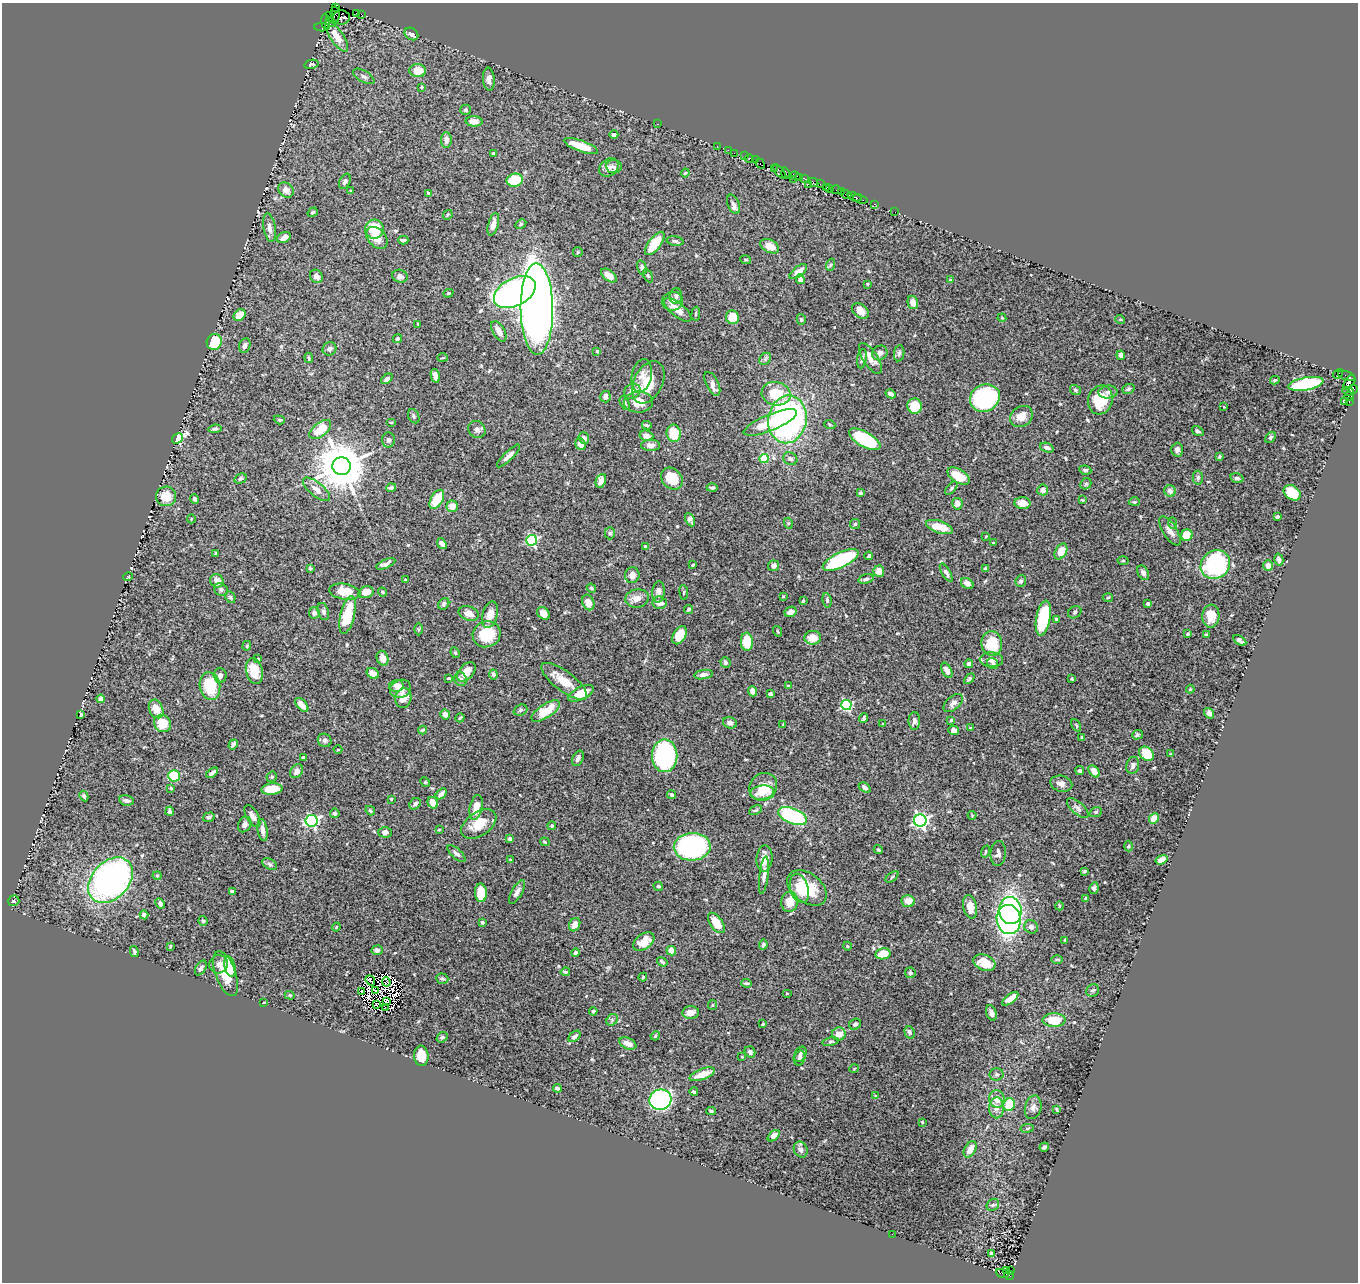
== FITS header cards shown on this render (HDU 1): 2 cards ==
NAXIS1  =                 1356
NAXIS2  =                 1280

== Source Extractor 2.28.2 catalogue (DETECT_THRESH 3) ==
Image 1356 x 1280 px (HDU 1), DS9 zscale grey, 1 PNG px = 1 image px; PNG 1360 x 1284 px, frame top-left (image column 1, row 1280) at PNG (2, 3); each listed source drawn as its Kron ellipse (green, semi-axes under 4 px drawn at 4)
Background 1.13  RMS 0.021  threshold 0.063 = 3 sigma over >= 5 px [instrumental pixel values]
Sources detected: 495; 5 with non-positive FLUX_AUTO (blend fragments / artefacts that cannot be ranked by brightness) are neither listed nor drawn; the other 490 listed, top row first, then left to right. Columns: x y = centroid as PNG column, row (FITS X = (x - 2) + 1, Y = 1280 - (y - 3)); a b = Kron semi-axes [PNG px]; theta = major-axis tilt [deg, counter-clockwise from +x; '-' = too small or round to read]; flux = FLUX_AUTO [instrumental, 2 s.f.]
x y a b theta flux
335 7 4 3 - 110
356 13 3 2 - 64
361 14 3 2 - 59
335 15 8 4 -87 1400
330 16 4 3 - 46
342 17 8 7 - 380
326 22 7 4 -83 150
331 22 6 3 -42 810
322 27 8 3 -1 65
411 34 7 5 -35 7.1
336 36 18 6 -56 20
311 64 7 4 13 2.6
418 71 8 6 -4 23
364 76 12 5 -31 5
489 79 11 5 -85 8.2
421 87 4 4 - 1.7
465 110 5 5 - 2.4
474 121 8 5 -2 13
657 124 3 2 - 52
614 135 4 4 - 3.8
446 140 8 5 -90 7.1
581 146 18 5 -20 32
717 146 2 2 - 15
728 150 2 2 - 14
493 153 3 3 - 2.2
734 153 2 2 - 63
744 156 3 2 - 15
749 158 5 3 - 99
755 160 4 2 - 22
760 164 5 3 - 120
609 167 10 8 37 9
614 167 7 6 - 3.7
774 168 2 2 - 8.9
780 172 8 3 -49 190
685 173 4 3 - 1.3
786 173 6 2 -71 67
796 176 5 3 - 210
800 177 4 2 - 170
793 179 2 2 - 100
805 179 4 3 - 130
515 180 8 6 11 43
345 181 8 5 64 4.6
813 182 5 3 - 150
808 184 2 2 - 83
820 184 2 2 - 32
826 187 3 3 - 81
830 188 3 3 - 160
286 190 8 7 - 9
836 190 5 3 - 91
351 191 4 4 - 1.3
841 192 2 2 - 20
429 193 4 3 - 2.4
846 194 6 3 -16 160
855 197 7 3 -20 150
860 199 7 2 -20 61
733 204 10 5 -68 6.9
875 204 3 2 - 98
313 212 5 4 - 2.2
895 212 2 2 - 8.5
448 215 5 3 - 1.4
493 224 12 5 76 9.4
521 224 6 4 30 2.1
269 228 14 6 -81 8.3
374 229 9 9 - 43
284 238 7 5 26 7.5
377 238 12 8 -47 13
403 240 5 3 - 2.7
675 241 8 4 -7 3.4
655 243 14 6 53 33
770 246 10 6 -26 13
578 252 5 4 - 1.7
746 260 5 3 - 1.3
830 265 6 4 71 2.1
642 267 7 4 -75 3.7
798 272 10 5 37 9.8
609 275 9 5 -38 12
316 276 7 6 - 5.7
400 276 8 6 -18 6.1
648 276 7 4 -63 1.9
800 279 5 4 - 5.6
950 280 4 3 - 1.6
867 284 4 3 - 1.5
515 292 22 14 27 820
448 293 5 4 - 1.8
676 296 8 6 87 4.5
672 301 10 9 - 7.8
913 303 7 5 -77 9.3
537 309 46 16 -89 1600
678 310 17 7 -39 16
860 311 9 6 -42 12
696 314 7 3 82 1.6
240 315 6 5 - 18
732 317 7 6 - 25
1002 318 4 3 - 1.3
801 319 5 4 - 2.3
1120 319 5 3 - 1.2
418 324 3 2 - 1.3
499 331 11 6 -60 8.6
397 339 5 4 - 2.8
214 342 8 7 - 51
245 346 7 5 68 5.3
329 349 7 6 - 3.9
597 351 4 4 - 1.6
880 353 8 7 - 5.9
899 353 8 5 82 3.4
1121 355 5 4 - 5.3
309 358 5 3 - 1.8
443 358 5 3 - 1.2
870 358 17 7 -57 13
765 359 7 5 48 3.2
862 359 10 4 80 3.8
1338 374 5 3 - 110
435 376 7 4 -77 6.2
642 376 17 10 79 11
1347 376 9 3 -19 74
387 379 6 4 39 3.9
1275 380 5 4 - 2
648 382 22 14 63 35
1349 382 8 5 59 490
712 384 13 6 -64 6.8
1306 384 18 6 10 130
1128 389 6 4 19 2.3
1353 389 5 3 - 44
1075 390 6 5 - 2.4
632 391 8 7 - 10
1348 391 6 2 -26 80
1108 392 9 6 5 4.6
776 394 14 11 -12 44
891 394 5 4 - 5.6
1349 396 5 3 - 93
605 397 6 5 - 7.9
985 398 15 13 28 190
1100 400 15 12 74 46
1344 401 3 2 - 1.2
638 402 14 10 2 22
1349 402 3 2 - 58
625 403 7 4 -62 2.5
915 406 7 7 - 31
1224 407 4 3 - 1
414 416 7 5 -63 2.7
1021 416 12 10 33 15
787 419 24 19 80 370
279 420 6 4 -19 1.8
391 422 5 3 - 1.3
770 422 29 8 22 37
647 425 5 3 - 1.7
830 425 5 3 - 1.6
215 429 6 4 7 2.7
320 429 13 7 38 34
477 429 9 8 - 5.3
1198 431 6 4 -34 2.9
674 433 8 7 - 36
646 436 7 5 -15 11
1270 437 6 4 51 2.7
178 438 6 4 32 140
584 438 6 5 - 4.7
865 439 17 7 -29 120
388 440 7 6 - 4.1
580 444 6 5 - 9.3
651 445 9 5 -3 6.8
1047 448 7 4 -20 4.9
1177 450 7 6 - 4.1
508 456 15 4 44 6.7
1219 456 4 4 - 2.1
764 458 4 4 - 45
790 459 7 6 - 4.7
342 466 9 9 - 7200
1085 470 6 4 -8 2.6
958 476 12 6 -31 25
1198 478 7 5 89 2.7
1237 478 6 5 - 3.3
240 479 6 4 27 3.3
672 479 12 9 -45 30
601 481 7 5 67 6.7
1086 484 6 5 - 2.2
391 488 5 4 - 2.8
712 488 5 3 - 2.3
951 488 8 4 49 2.3
316 489 16 7 -39 11
1043 490 5 5 - 5.7
1170 491 6 5 - 7.2
860 493 3 3 - 1.8
1292 493 9 6 -34 49
166 496 10 10 - 26
194 499 5 4 - 3.6
437 499 10 6 61 39
1082 500 4 3 - 1.3
1134 502 6 4 -2 2
1022 503 8 6 -6 8.9
957 504 6 5 - 9.9
452 506 6 5 - 11
1277 517 4 3 - 3.2
191 519 4 3 - 0.95
690 520 7 4 -63 4.7
788 523 5 4 - 1.8
1172 523 6 4 -88 2
855 524 5 5 - 1.9
939 527 14 6 -18 24
1170 531 17 7 -58 9.4
610 533 6 5 - 2.5
1187 535 6 5 - 27
986 536 3 2 - 1.1
532 540 5 5 - 150
993 543 3 2 - 0.93
442 544 6 4 -51 6.6
646 547 4 3 - 3.9
1061 551 8 5 59 20
216 553 3 3 - 1.9
869 556 4 3 - 2.5
841 560 19 7 25 110
1279 560 6 4 -76 3.9
1123 561 5 3 - 1.5
386 564 10 4 24 6
1215 564 15 14 - 150
693 565 3 2 - 1.3
774 566 5 5 - 4.8
1268 566 5 5 - 7.2
310 568 4 3 - 2
985 569 3 3 - 2.3
879 571 5 5 - 13
946 573 10 4 -60 3.3
1143 573 8 5 -60 4
632 575 8 7 - 9.8
128 577 5 3 - 1.1
866 579 8 4 16 3
405 580 4 2 - 0.98
217 581 7 6 - 8
1021 581 6 5 - 4.4
967 583 7 5 -34 6.5
591 588 5 4 - 2.6
221 589 7 6 - 3.7
345 592 16 8 -9 31
366 592 8 5 15 16
382 592 5 3 - 1.9
658 592 10 6 86 6
684 592 7 3 -83 1.7
783 596 3 3 - 1
230 597 6 5 - 2.1
637 598 12 9 9 11
1108 598 5 3 - 1.4
827 600 7 4 -82 2.8
803 601 3 3 - 1.6
588 602 8 6 -67 13
659 603 7 6 - 10
444 604 6 5 - 4.5
1148 604 4 4 - 2.8
688 609 4 3 - 2.2
323 612 9 5 -73 3.2
791 612 6 5 - 7.5
1075 612 7 5 34 2.7
314 613 5 5 - 4.8
469 613 10 7 -20 13
543 613 7 5 -47 8.5
348 615 19 7 76 50
490 615 14 7 73 15
1211 616 11 8 84 18
1043 618 18 7 80 86
1056 619 4 3 - 2
418 629 6 4 -90 1.8
777 631 5 3 - 1.4
487 634 14 13 - 49
1188 634 4 3 - 2.5
679 635 10 6 58 24
1206 635 3 3 - 2.5
813 638 8 7 - 18
1240 640 7 4 -32 5.1
747 642 9 6 -86 50
992 643 12 10 -83 43
247 646 5 4 - 1.7
455 653 6 4 -65 1.8
383 658 7 5 -71 12
258 659 4 4 - 1.4
991 660 11 7 -1 9.6
725 662 5 5 - 3.5
969 664 4 4 - 5.3
993 664 6 5 - 3.1
947 670 8 4 -62 8.6
254 671 13 8 -77 32
466 672 11 7 49 18
373 673 6 5 - 7.2
493 674 5 4 - 3.2
220 675 7 6 - 6.4
704 675 9 4 10 6.3
448 678 3 2 - 1.2
461 679 7 6 - 4.2
969 679 6 4 45 2.3
1072 679 3 3 - 1.8
564 681 27 10 -37 25
210 686 14 10 -81 54
396 686 7 6 - 5.7
788 686 4 3 - 1.6
400 689 11 8 19 8.7
1190 689 4 4 - 1.6
752 691 5 4 - 10
581 693 14 6 26 25
770 694 4 3 - 3.3
403 698 10 8 79 14
101 699 4 4 - 7.1
953 703 11 6 42 5.8
302 705 8 5 -48 10
846 705 5 5 - 160
156 709 10 6 -65 17
520 710 7 5 22 2.2
546 711 16 6 33 38
1209 713 6 4 -50 5.5
81 714 4 3 - 2.1
445 714 5 4 - 7.5
460 718 5 3 - 1.8
864 718 5 3 - 2.7
951 720 4 3 - 1.8
914 721 9 6 -90 6.5
162 723 9 8 - 28
730 723 7 5 -18 6.4
883 723 4 2 - 0.96
783 725 3 3 - 0.99
1076 725 7 4 -61 1.9
970 728 4 3 - 1.3
423 730 4 4 - 2.9
954 730 5 5 - 5.8
1137 735 5 5 - 2.2
1082 737 4 3 - 1.9
325 740 7 6 - 3.6
233 744 5 4 - 3.1
338 750 4 3 - 1.1
1147 754 8 6 -44 31
1170 754 4 2 - 1
665 756 16 12 89 200
303 758 4 4 - 1.9
578 758 8 5 64 5.1
1133 765 8 6 77 4.2
297 771 7 5 53 7.6
1080 771 4 3 - 3.3
1094 771 7 4 -50 11
212 773 7 3 37 5.1
174 776 6 5 - 69
272 777 5 5 - 2.2
425 782 5 4 - 1.5
1061 784 11 8 -14 7.4
763 787 15 13 43 33
171 788 4 3 - 2.9
865 788 7 4 -34 5.2
272 789 10 5 5 29
762 793 12 7 8 13
441 794 6 4 44 4.5
672 795 4 4 - 3.4
84 796 5 4 - 2.4
391 799 3 2 - 1.1
126 800 7 5 -9 4.7
433 803 6 5 - 14
415 804 6 5 - 4
476 807 13 6 78 19
1078 808 13 6 -41 5
755 810 7 4 26 2.3
170 811 4 3 - 4
370 811 5 3 - 2.3
1096 812 6 4 21 2.1
335 813 5 4 - 3.3
972 815 4 4 - 1.3
252 816 12 6 -60 6.9
793 816 15 7 -22 150
209 817 6 4 16 2.7
1154 818 6 4 67 18
312 821 6 6 - 290
920 821 6 6 - 400
245 824 8 6 62 5.1
479 824 19 11 34 30
552 826 4 4 - 2.4
262 830 11 5 -81 7.9
439 830 3 2 - 1.2
385 832 7 5 -2 5.6
510 839 4 3 - 6.6
545 842 5 3 - 1.7
1129 846 5 3 - 1.4
692 847 18 13 3 250
878 850 4 4 - 1.9
985 852 6 3 71 1.3
998 853 12 7 86 5.9
456 854 11 5 -42 5.2
764 859 13 8 85 14
510 860 4 3 - 1.3
1161 860 6 4 21 12
269 864 8 5 -28 2.6
1084 871 3 3 - 2.1
764 875 19 4 83 6.9
157 876 4 4 - 1.6
892 877 7 3 38 1.9
110 880 26 18 46 470
658 886 5 4 - 2.5
799 888 15 9 -74 18
807 888 22 14 -37 49
1094 888 6 4 79 3.5
232 891 4 3 - 2.5
517 892 13 5 60 5.9
481 893 9 6 -87 34
1086 898 3 3 - 1.9
14 901 6 5 - 3
908 901 7 6 - 11
789 902 10 8 84 19
160 903 5 4 - 4.9
1059 906 4 3 - 1.1
970 907 12 6 -78 14
1010 911 13 11 -80 250
144 915 4 4 - 5
1009 920 15 12 -82 300
203 921 5 4 - 2.4
482 922 4 3 - 2.3
716 923 12 6 -55 22
575 925 7 5 64 9.8
336 927 4 3 - 1.3
1031 927 7 6 - 4.8
1065 940 4 2 - 1.3
644 942 12 7 35 15
763 945 5 4 - 2.5
170 946 4 3 - 1.4
847 946 4 3 - 1.1
377 950 5 5 - 5.2
134 951 5 3 - 2.9
671 951 5 4 - 9.8
576 953 4 4 - 4
883 954 7 5 11 28
1057 959 5 3 - 1.4
662 962 5 3 - 2
984 963 11 7 -22 26
219 964 9 9 - 8
230 967 10 5 -76 25
201 968 8 5 59 5.6
565 972 5 3 - 2
910 973 5 5 - 1.9
226 974 23 10 -70 32
643 977 4 3 - 1.2
442 979 6 5 - 2.5
370 980 5 2 - 1.7
386 982 5 2 - 0.87
746 983 5 3 - 2.1
375 990 3 2 - 2.4
1093 990 7 6 - 3.2
361 991 3 2 - 1.2
787 993 5 3 - 1.1
290 995 5 4 - 1.8
1010 999 9 4 37 14
264 1002 3 2 - 0.95
387 1002 4 2 - 0.87
377 1004 3 3 - 0.79
713 1005 5 4 - 1.6
385 1007 3 2 - 2.1
593 1011 4 4 - 1.9
691 1012 8 6 5 11
991 1013 8 5 -70 5.7
612 1020 6 5 - 2.9
1054 1020 11 7 1 31
763 1024 3 2 - 1.4
855 1024 6 5 - 3.3
909 1032 6 5 - 4.3
839 1034 7 6 - 13
574 1036 7 4 41 5
655 1036 5 3 - 1.5
442 1037 6 4 38 2.8
831 1042 8 4 11 2.6
628 1044 9 5 -24 12
750 1052 6 5 - 3.9
800 1054 8 5 64 4.2
421 1056 10 7 -85 20
742 1057 3 2 - 0.92
799 1058 7 5 73 3.8
854 1069 5 3 - 1
702 1074 13 5 20 21
996 1074 7 6 - 2.7
557 1088 4 3 - 4.9
694 1092 4 3 - 2.3
875 1096 4 3 - 1.5
997 1099 9 7 -81 12
660 1100 11 10 - 230
1009 1105 6 5 - 43
1033 1107 12 8 75 6.8
996 1108 10 7 -90 8.2
1057 1110 4 2 - 1.8
711 1111 5 3 - 2.3
922 1122 3 3 - 1.2
1027 1128 7 3 8 1.9
774 1136 7 4 42 8.2
1044 1147 5 3 - 2.8
801 1149 8 6 -64 4.2
970 1149 9 5 60 13
993 1205 7 5 42 3.2
892 1234 2 2 - 0.81
991 1254 4 4 - 4.5
1007 1270 3 3 - 71
1011 1270 3 2 - 73
1002 1273 6 3 -21 500
1009 1275 5 4 - 230
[5 non-positive-flux detections neither listed nor drawn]